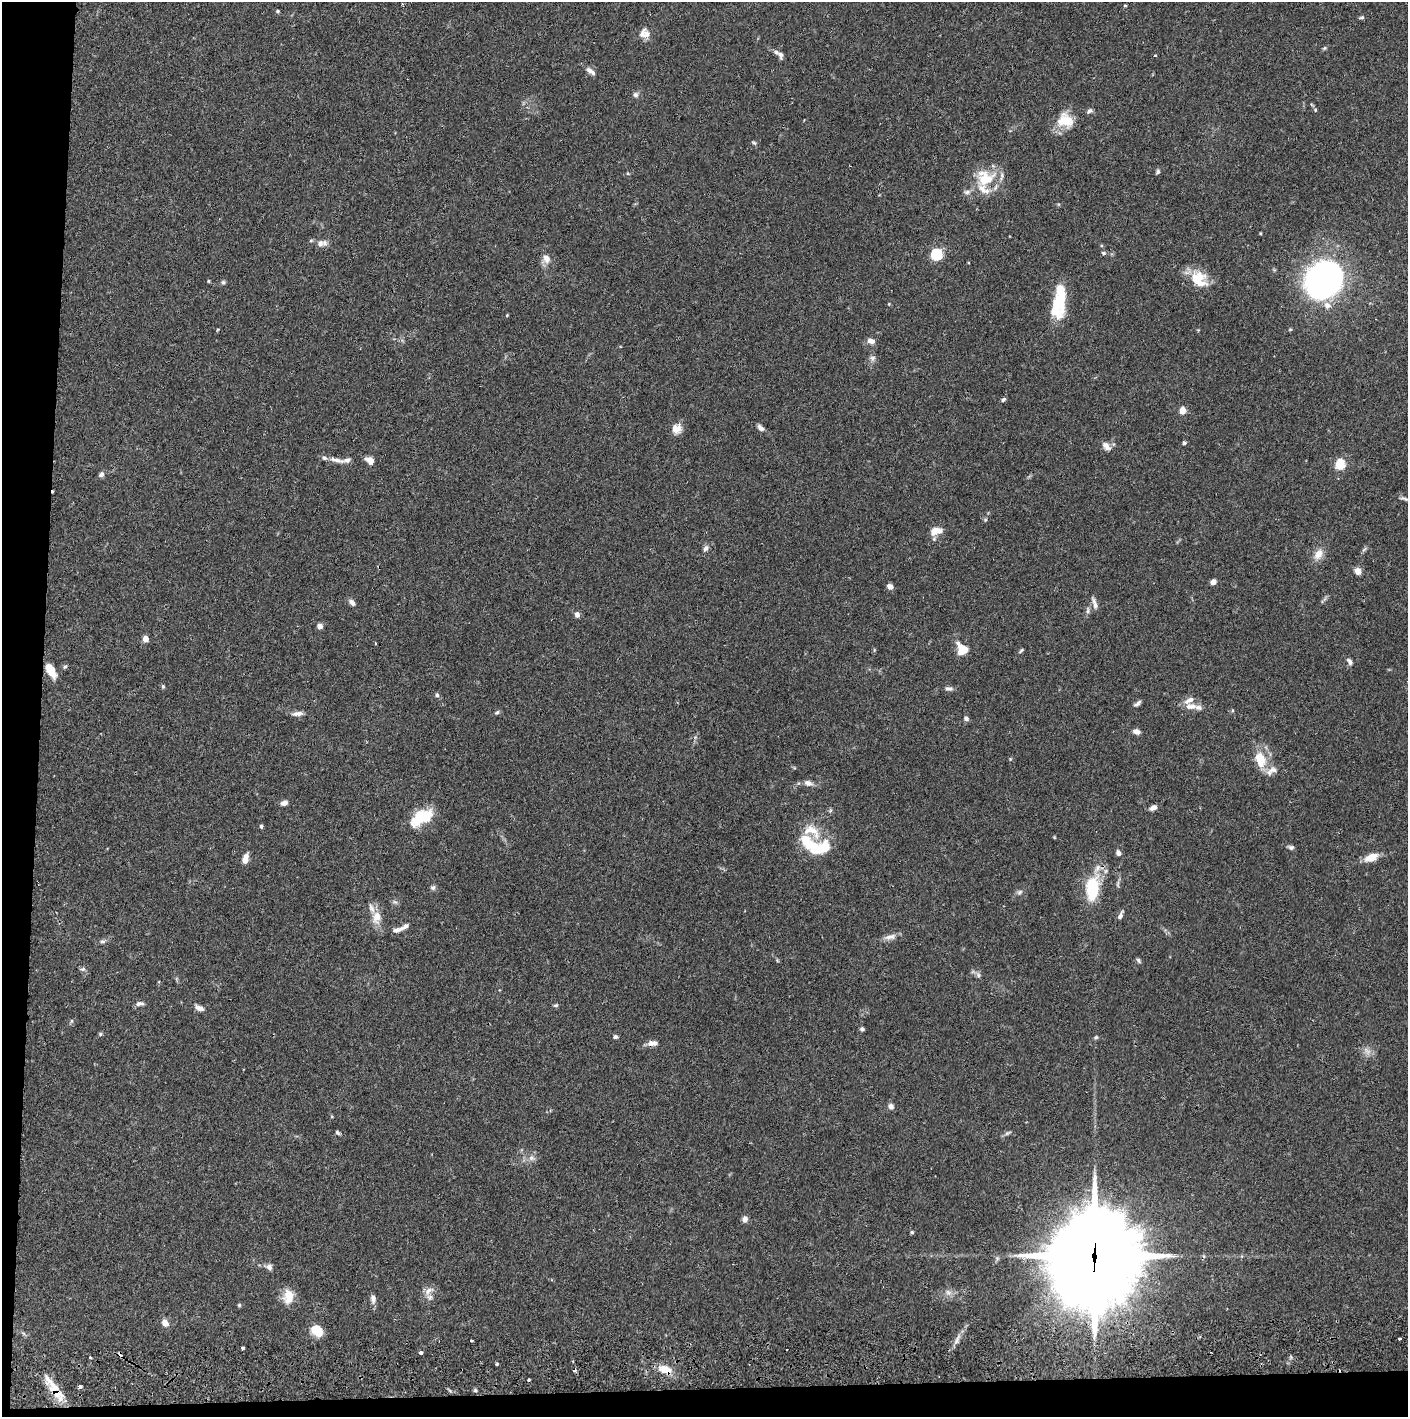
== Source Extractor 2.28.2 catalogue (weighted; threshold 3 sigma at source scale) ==
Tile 7 of 3 x 3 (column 1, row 3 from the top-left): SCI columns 5-1410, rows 57-1471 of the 4229 x 4359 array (HDU 1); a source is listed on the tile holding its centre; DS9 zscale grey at full resolution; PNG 1410 x 1419 px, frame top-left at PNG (2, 2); no overlay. Shown black and unused: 5% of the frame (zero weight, under 2 of 3 exposures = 3% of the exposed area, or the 3 px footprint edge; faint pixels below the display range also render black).
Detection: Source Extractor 2.28.2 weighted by HDU 2 'WHT'; one run over the whole footprint, this tile lists its part. Background 0.0679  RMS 0.0048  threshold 0.0217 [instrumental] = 3 sigma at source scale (4.5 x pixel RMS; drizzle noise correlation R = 1.50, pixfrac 1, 0.05/0.05 arcsec/px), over >= 5 px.
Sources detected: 157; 1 too faint to see at this stretch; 2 inside a brighter object's white glare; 6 cosmic-ray / hot-pixel residue — not listed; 18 inside a brighter listed object's ellipse — not listed separately; the other 130 listed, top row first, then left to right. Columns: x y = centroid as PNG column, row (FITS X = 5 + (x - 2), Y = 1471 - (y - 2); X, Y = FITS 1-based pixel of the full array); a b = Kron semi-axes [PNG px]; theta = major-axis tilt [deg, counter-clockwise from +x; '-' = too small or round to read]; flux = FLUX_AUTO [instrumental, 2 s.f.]
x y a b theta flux
1125 5 5 3 - 0.48
277 11 5 4 - 0.69
1362 17 7 4 6 0.72
646 34 14 8 -77 3
1324 48 5 5 - 0.61
781 55 10 6 -78 1.5
1155 56 4 3 - 0.38
589 70 9 7 -43 1.8
635 95 7 7 - 1.4
1315 110 5 5 - 0.55
1089 111 8 5 33 1.2
1065 121 20 17 -25 11
754 143 7 4 -30 0.76
1158 172 6 5 - 0.9
985 178 27 25 7 16
1260 233 5 3 - 0.37
320 244 9 8 - 2.5
1103 253 6 4 13 0.88
936 254 6 5 - 49
546 258 11 9 -62 3.5
1195 278 26 17 24 11
1324 279 33 28 36 180
208 281 5 3 - 0.43
223 282 6 6 - 0.84
1058 301 34 18 -79 15
889 304 5 3 - 0.37
507 315 4 3 - 0.4
871 341 10 6 -13 2.3
872 358 8 7 - 1.6
1003 399 6 4 43 0.97
1182 410 5 4 - 10
761 428 10 6 -45 1.9
677 429 13 12 - 4.3
1184 443 4 4 - 0.96
1106 446 13 8 -47 2.7
337 460 23 6 -13 3.3
370 460 9 7 -34 3.9
1340 464 5 5 - 32
101 474 7 6 - 1.3
1404 498 12 4 -23 1.1
985 520 5 4 - 0.57
935 531 13 8 12 5.7
706 548 9 6 56 1.6
1318 554 17 10 58 4.5
1358 571 7 6 - 3
1213 582 5 5 - 2.6
890 587 6 5 - 2.5
352 603 9 6 -47 1.8
1095 604 16 5 -72 2.2
1088 610 11 4 81 1.2
577 614 7 6 - 1.8
320 626 6 5 - 2
145 639 5 4 - 5.4
375 644 3 2 - 0.52
962 649 14 10 -49 7.3
1021 651 7 3 49 0.65
1350 662 9 5 -53 1.6
65 667 6 4 40 0.74
50 670 19 9 -58 6.6
163 686 6 4 -85 0.76
948 689 11 5 -9 1.4
437 695 6 5 - 0.98
1137 703 10 5 35 1.4
1191 706 17 8 0 4.2
497 712 7 4 39 0.83
298 713 15 6 6 2.2
966 718 7 5 -35 1.2
1136 731 8 6 -10 2.4
1010 759 4 4 - 0.44
1260 759 19 11 -72 12
1273 770 13 10 9 3.7
808 783 12 8 -16 2.3
284 803 8 5 11 2
1153 808 8 5 26 2.4
421 818 29 15 30 15
261 826 4 4 - 0.83
812 831 27 15 -29 10
1291 847 8 5 -19 1.2
823 848 23 11 27 14
1118 853 6 5 - 1.7
1372 857 11 6 23 9
245 859 11 6 74 3.9
433 888 7 7 - 1.2
1092 888 25 13 86 25
1020 892 9 5 27 1.2
395 902 7 4 -18 0.9
1120 916 10 5 63 1.7
377 917 19 12 82 6.1
397 930 17 6 16 2.6
890 937 17 7 11 2.9
103 941 8 5 14 1.1
1138 960 8 5 -55 0.9
83 969 8 5 14 1.1
978 975 7 6 - 1.2
139 1004 11 5 11 1.7
556 1005 7 4 18 0.72
199 1008 12 6 -24 2.4
71 1021 6 4 71 0.64
862 1029 4 4 - 1.2
100 1034 5 5 - 0.72
615 1037 6 5 - 1
1096 1037 5 5 - 0.72
652 1043 13 7 4 2.7
891 1106 8 7 - 1.8
332 1117 5 3 - 0.41
337 1133 7 4 -45 0.79
1007 1133 10 4 33 0.98
531 1158 8 7 - 2
745 1219 7 6 - 1.9
912 1232 5 4 - 0.59
1094 1256 36 27 83 7200
269 1267 8 7 - 1.9
428 1291 15 7 37 3
948 1292 8 6 -89 1.9
288 1296 18 12 83 7.6
373 1299 11 7 -85 2.1
239 1305 5 5 - 0.62
165 1323 8 6 -59 3.7
317 1331 11 8 -43 12
1399 1339 3 3 - 1.1
471 1340 3 3 - 1
957 1341 10 3 69 1.6
243 1348 4 3 - 0.87
420 1353 4 3 - 2.5
90 1357 3 3 - 0.71
497 1364 3 3 - 0.77
665 1369 16 10 -18 7
54 1387 25 13 -63 8.9
79 1387 3 3 - 2
475 1390 5 4 - 0.76
Overlapping masked pixels (flux is a lower limit): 4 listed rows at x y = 1092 888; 1094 1256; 665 1369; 54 1387